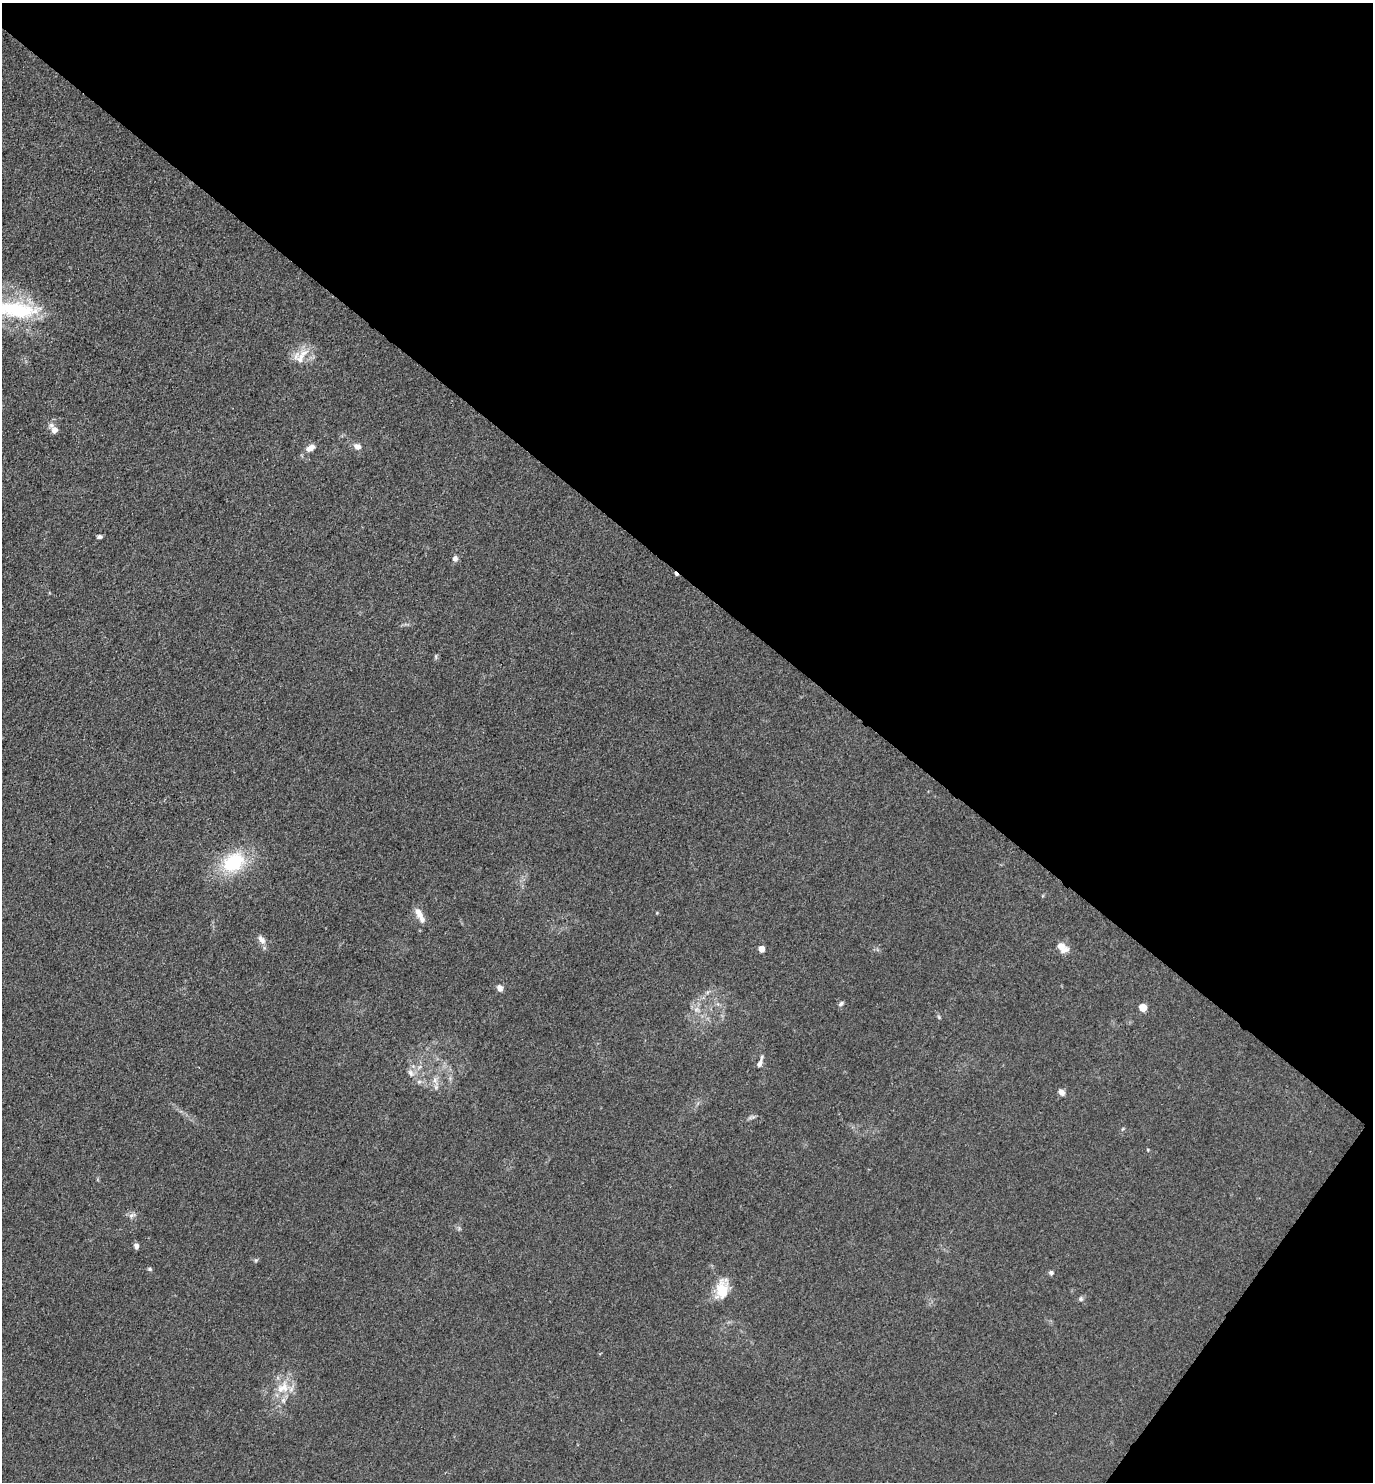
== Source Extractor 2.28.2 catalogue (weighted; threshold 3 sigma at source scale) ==
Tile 8 of 4 x 4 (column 4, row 2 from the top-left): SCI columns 4409-5779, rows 2965-4444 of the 5932 x 5927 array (HDU 1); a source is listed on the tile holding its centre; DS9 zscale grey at full resolution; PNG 1375 x 1484 px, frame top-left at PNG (2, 3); no overlay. Shown black and unused: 41% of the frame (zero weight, under 3 of 4 exposures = <1% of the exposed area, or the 3 px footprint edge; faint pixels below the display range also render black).
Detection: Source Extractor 2.28.2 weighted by HDU 2 'WHT'; one run over the whole footprint, this tile lists its part. Background 0.0393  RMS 0.0049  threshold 0.0223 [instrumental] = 3 sigma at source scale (4.5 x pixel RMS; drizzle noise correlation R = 1.50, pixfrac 1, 0.05/0.05 arcsec/px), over >= 5 px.
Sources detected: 35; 1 cosmic-ray / hot-pixel residue — not listed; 2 inside a brighter listed object's ellipse — not listed separately; the other 32 listed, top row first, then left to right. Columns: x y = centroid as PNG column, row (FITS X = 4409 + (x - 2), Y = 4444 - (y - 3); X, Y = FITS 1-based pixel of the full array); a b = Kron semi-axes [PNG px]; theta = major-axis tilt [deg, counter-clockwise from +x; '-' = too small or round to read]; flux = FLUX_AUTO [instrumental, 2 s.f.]
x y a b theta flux
16 310 62 21 -4 44
300 359 30 11 61 7.9
55 430 9 8 - 3.1
357 447 9 7 -21 3
310 448 10 6 31 4
99 537 6 4 -2 1.1
455 558 8 7 - 1.8
436 656 7 4 -90 0.73
233 862 25 19 32 32
420 915 21 7 -63 4.7
262 940 14 7 -55 3
1061 947 15 10 -64 4.7
762 949 5 4 - 6.7
500 988 8 6 -58 2.4
841 1004 8 5 39 1.1
1142 1007 5 5 - 13
696 1009 8 6 45 2
939 1017 6 4 -46 0.71
760 1064 12 7 65 2.6
410 1073 10 6 -59 2
435 1080 9 7 87 2.2
419 1082 7 4 1 1.1
1061 1092 7 6 - 2.5
753 1117 9 5 8 1.3
132 1215 11 5 27 1.7
136 1246 7 5 -75 1.7
256 1260 6 4 44 0.72
150 1269 6 4 -15 0.84
1051 1273 6 6 - 1.2
722 1289 25 13 76 12
1081 1299 7 6 - 1.1
283 1387 22 16 42 11
Isophote crosses this tile's border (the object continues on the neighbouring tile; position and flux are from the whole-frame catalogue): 1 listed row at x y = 16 310